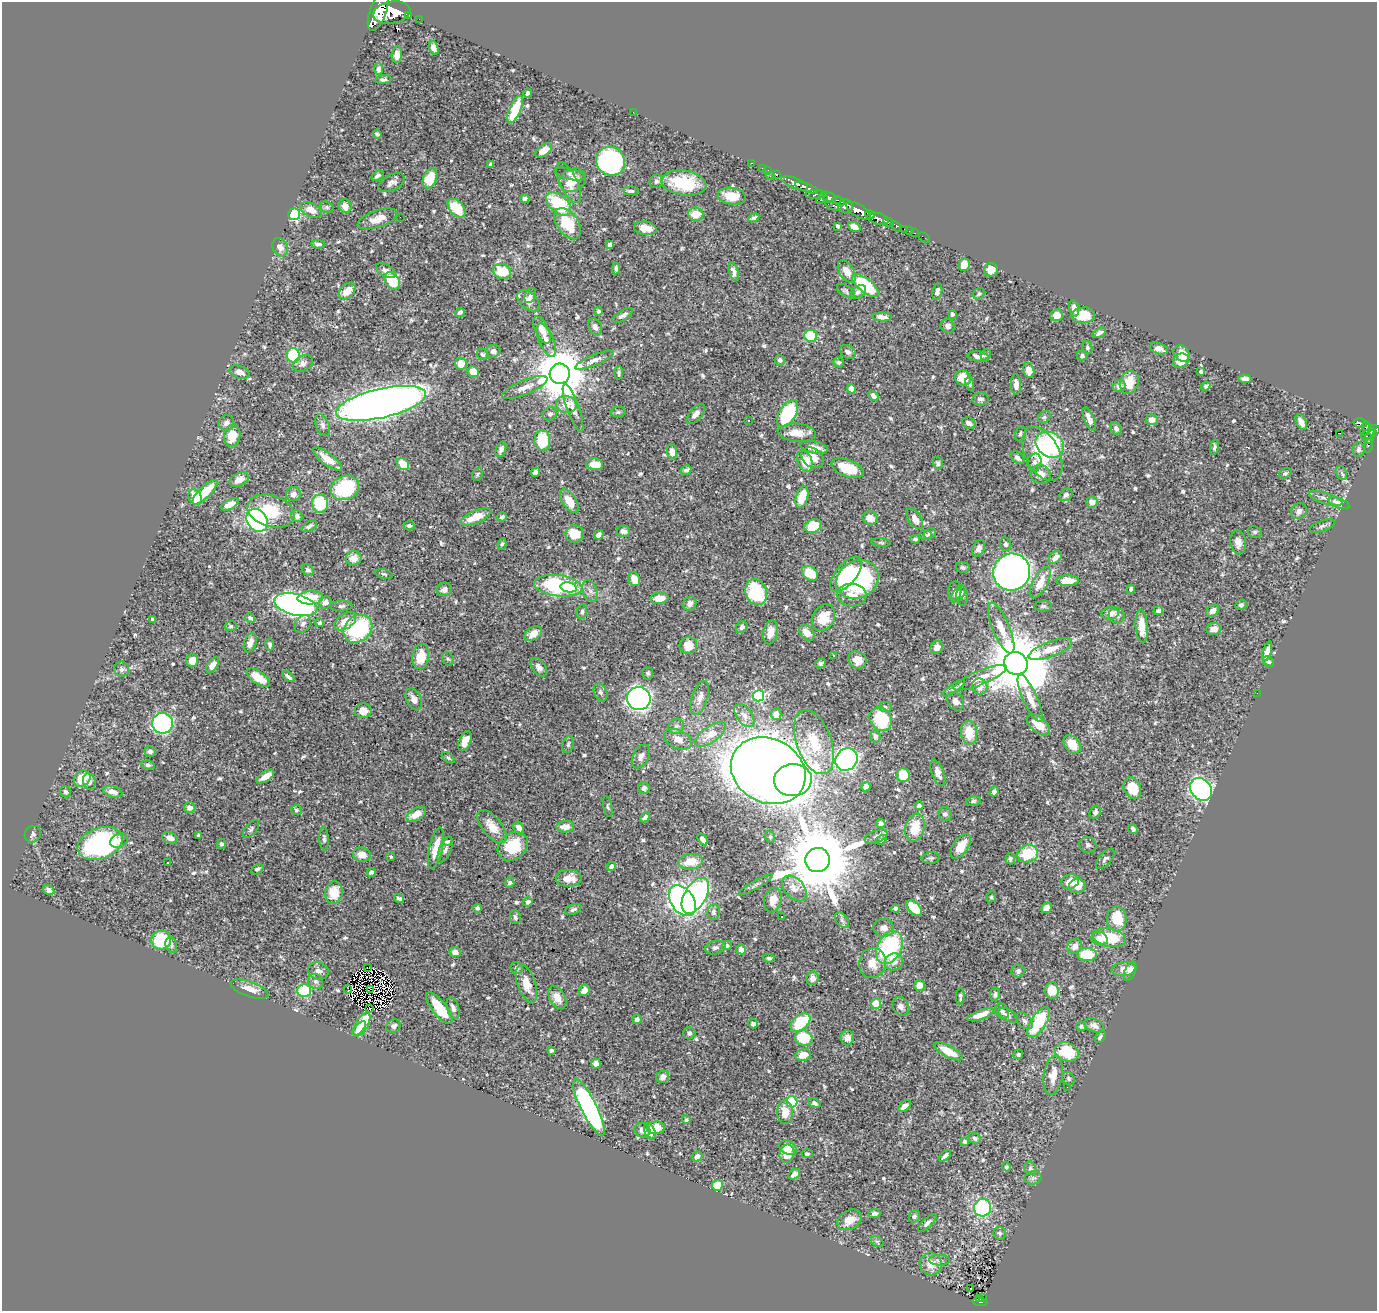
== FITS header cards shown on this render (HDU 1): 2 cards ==
NAXIS1  =                 1375
NAXIS2  =                 1309

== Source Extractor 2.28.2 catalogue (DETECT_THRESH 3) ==
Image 1375 x 1309 px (HDU 1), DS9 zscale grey, 1 PNG px = 1 image px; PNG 1379 x 1313 px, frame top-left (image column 1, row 1309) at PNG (2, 2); each listed source drawn as its Kron ellipse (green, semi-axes under 4 px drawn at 4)
Background 0.551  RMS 0.013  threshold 0.0381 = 3 sigma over >= 5 px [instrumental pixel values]
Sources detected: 664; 1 with non-positive FLUX_AUTO (blend fragments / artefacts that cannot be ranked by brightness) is neither listed nor drawn; of the other 663, the 500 brightest by FLUX_AUTO listed and drawn (163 fainter detections omitted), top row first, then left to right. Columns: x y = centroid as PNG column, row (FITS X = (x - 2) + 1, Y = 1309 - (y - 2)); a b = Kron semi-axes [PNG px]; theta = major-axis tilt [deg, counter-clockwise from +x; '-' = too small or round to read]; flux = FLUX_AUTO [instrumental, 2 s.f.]
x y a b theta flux
378 11 21 8 70 2200
392 12 19 11 10 2800
409 16 3 2 - 48
419 19 2 2 - 5.4
434 48 7 4 -71 4.4
397 55 8 5 83 6.4
378 69 6 4 -89 2.6
383 80 8 3 6 2
527 93 4 3 - 2.1
515 109 14 5 67 26
633 112 2 2 - 3.2
377 134 4 3 - 1.6
544 150 9 5 35 11
611 161 15 14 - 190
751 163 3 2 - 11
491 165 4 4 - 2.2
762 168 2 2 - 7.7
768 170 2 2 - 7.8
569 174 15 5 -14 2.6
777 175 2 2 - 7.6
378 176 6 4 30 2.3
770 176 2 2 - 29
430 178 10 6 68 22
573 180 14 11 25 10
656 181 7 6 - 2.8
391 183 14 8 27 4.5
569 183 22 9 -65 9.4
684 183 22 12 -8 46
795 183 14 5 -22 790
806 188 12 4 -21 570
631 191 8 4 -2 2.3
816 194 10 4 2 230
732 196 14 8 -9 15
822 198 7 3 50 180
830 198 7 5 -15 420
525 199 4 4 - 7.1
839 201 6 3 -24 180
559 204 15 9 -41 51
345 206 7 6 - 7.5
834 206 8 4 -20 120
845 206 7 7 - 580
327 207 7 5 -22 2
457 208 11 6 -49 28
311 210 11 6 -28 9
858 211 14 6 -31 1200
294 214 6 5 - 110
696 214 7 6 - 15
870 215 5 3 - 150
400 217 2 2 - 10
754 218 6 3 25 1.8
377 219 21 8 19 10
878 219 11 5 -15 570
888 222 6 3 -26 140
568 224 17 10 -55 29
838 226 4 3 - 1.6
896 226 6 3 -39 96
854 227 7 4 -25 7.2
645 228 11 6 -10 9.2
905 229 3 3 - 19
910 231 3 2 - 9.7
915 233 3 2 - 8.4
924 237 6 2 -34 7.5
318 244 7 4 -4 2.4
610 245 4 4 - 2.7
280 247 9 7 -63 5.2
964 264 6 5 - 9.4
616 269 6 3 85 2.3
991 270 7 7 - 8.5
386 271 11 6 -30 5.1
502 271 9 7 -17 22
847 271 12 7 -59 8.4
734 272 9 4 -76 4
392 281 9 7 -58 35
865 285 16 7 -38 55
347 291 10 6 45 13
846 291 10 5 -33 1.8
858 292 9 5 36 3
937 292 8 5 78 3.8
979 294 6 5 - 2
530 296 8 5 67 2.2
528 301 13 8 -42 7.9
1074 308 8 4 -78 4.9
598 311 4 4 - 1.8
460 312 5 4 - 2.3
952 314 4 4 - 2.6
623 315 11 5 32 3.7
1056 315 6 6 - 7.9
1083 315 12 8 4 14
882 317 9 4 -3 6.3
948 326 7 6 - 3
595 327 8 6 -67 4.3
542 330 14 6 -65 9.7
1099 333 7 4 30 3.2
811 336 6 6 - 38
546 340 18 7 -68 6.4
1087 348 6 5 - 1.8
1159 349 9 5 -17 6.2
494 351 7 6 - 4.5
848 352 8 6 -33 3.4
1181 353 9 7 -50 9.6
483 354 6 5 - 1.8
293 355 7 6 - 49
986 355 6 5 - 1.5
1082 356 5 5 - 2.3
978 357 11 5 -6 4.3
594 360 21 5 23 4.9
780 360 5 5 - 1.7
1181 361 8 7 - 11
839 362 5 5 - 1.9
303 364 11 7 29 4.5
461 364 6 6 - 11
1029 370 7 5 -74 6.7
239 372 10 6 -21 6.3
473 372 6 5 - 12
1201 372 4 3 - 2.2
619 373 6 4 82 1.9
560 374 10 10 - 4900
963 378 8 7 - 13
1245 379 6 4 -2 2.6
1129 382 11 9 70 15
970 383 7 4 -82 2
1016 384 10 5 -87 5.7
1119 386 6 6 - 3.4
1206 386 5 4 - 1.9
525 387 24 7 23 7.5
851 389 5 4 - 6.9
873 396 6 4 -47 3
981 399 8 6 7 3.2
381 403 46 14 13 960
566 404 10 8 -8 9
573 408 25 6 -71 7.6
618 412 8 5 9 1.6
550 414 7 6 - 2.7
696 414 12 6 49 4
788 414 15 8 59 72
1044 417 7 5 44 1.8
1089 419 12 5 -67 6
748 420 3 3 - 2
1152 420 6 5 - 6.4
1301 422 8 5 -62 6.1
226 423 8 7 - 3.3
969 423 7 5 -29 4.1
1360 423 6 4 -16 130
323 425 11 6 -68 3.4
1366 426 4 3 - 86
1116 429 6 5 - 2.5
1366 430 6 3 52 69
1374 430 6 5 - 220
797 433 19 9 -5 12
1339 433 3 2 - 140
1020 434 8 5 75 2.1
1368 434 8 4 33 240
232 436 11 8 82 16
1370 437 8 4 63 140
542 440 10 8 -88 29
1050 445 15 12 -34 85
1368 446 7 4 77 26
814 447 14 6 -10 7.6
1214 447 7 4 83 1.8
501 449 8 4 68 3.5
1358 450 7 6 - 2.9
672 452 7 5 -83 7.8
1042 454 29 17 -63 48
813 458 12 9 -36 9.8
1018 458 8 5 -40 3.4
327 459 17 6 -37 12
805 461 11 7 -67 15
1034 462 9 7 77 3.1
938 463 6 5 - 1.9
403 464 6 5 - 15
595 464 8 5 -5 9.9
847 468 17 8 -21 27
686 470 6 5 - 3
535 472 5 4 - 3.1
1285 473 6 5 - 1.8
1341 473 7 5 -63 3.3
477 474 7 5 65 1.5
1041 474 10 9 - 7.4
239 480 10 6 26 7.3
345 488 14 12 22 75
205 492 16 6 45 20
293 494 7 7 - 4.7
1066 495 7 5 39 2.9
195 497 8 6 -58 16
802 497 11 6 75 23
1326 498 17 5 -17 5.7
569 501 13 7 -57 14
1092 502 5 5 - 6.3
320 503 9 8 - 39
1339 503 11 5 -21 11
230 504 10 5 29 7.3
271 511 24 15 -17 34
1299 511 8 7 - 4.5
297 516 6 5 - 3
476 517 16 6 23 14
502 517 5 4 - 1.9
870 518 8 6 -16 7.2
915 519 11 6 -57 7.1
257 520 12 10 -54 160
309 526 8 5 29 2.8
409 526 5 4 - 2
813 526 8 6 22 32
1322 526 13 5 21 2.5
623 531 7 5 -1 4.3
1255 532 7 5 -13 1.6
574 534 9 8 - 15
930 534 6 5 - 2.3
599 535 5 4 - 3.5
925 535 6 5 - 2.3
915 539 5 3 - 1.5
1238 542 12 7 -82 5.8
881 543 10 4 -5 1.5
502 544 6 4 79 1.5
1006 544 7 5 -75 2.1
979 548 9 6 65 5.3
1055 557 7 5 45 5.5
353 558 8 7 - 9
963 567 6 5 - 1.8
308 570 7 5 -38 2.2
1012 572 19 18 - 530
810 573 9 6 -38 20
384 574 8 4 -15 1.5
846 574 21 10 50 41
634 579 7 5 -69 10
858 579 22 18 27 110
1067 581 11 5 1 12
1040 583 17 7 62 12
558 586 24 10 -7 97
569 587 8 5 -10 9
444 589 7 6 - 3.9
1131 589 4 3 - 1.7
590 591 11 7 -67 4.4
955 591 9 6 86 3.4
756 592 13 10 -70 52
958 594 10 5 51 2.8
852 595 14 11 -3 9.1
962 596 9 6 -89 3.1
310 598 13 6 2 19
659 598 9 5 4 12
325 602 6 5 - 4
690 604 7 6 - 3.9
296 605 22 10 -15 410
1241 605 6 5 - 1.7
341 606 11 5 1 2.4
1043 606 9 5 1 1.7
1158 611 5 3 - 2.3
1212 611 7 5 39 4.5
582 612 7 5 77 2.2
1110 613 8 6 8 7.4
1117 615 8 7 - 4
250 618 5 4 - 2.2
823 618 14 10 59 19
152 620 4 3 - 1.6
345 621 12 7 34 10
319 623 4 4 - 1.5
303 624 9 7 50 3.1
231 626 6 5 - 1.6
1142 626 16 6 -85 14
742 627 6 5 - 3
1001 628 27 8 -67 12
358 629 15 12 41 77
1214 629 7 6 - 6.9
770 632 12 7 79 8.3
807 633 9 6 -46 9.9
533 634 9 6 34 8.8
250 643 10 6 69 5.7
270 644 6 4 -83 2.1
688 645 9 8 - 14
937 647 7 5 53 5.6
1050 649 23 7 20 12
1267 651 10 4 73 5.9
834 656 3 3 - 2.1
421 657 12 8 79 19
448 659 7 5 -61 2
858 660 9 8 - 11
192 661 6 6 - 7.5
1268 662 6 5 - 1.8
1016 663 12 11 - 8100
821 664 5 4 - 2.1
213 665 9 5 56 4.7
539 667 10 6 -52 4.6
122 669 7 7 - 2.9
648 673 6 5 - 2.1
288 677 7 3 -39 2.8
258 678 13 6 -35 15
980 678 28 7 22 13
980 686 8 7 - 6.9
954 688 13 4 35 2.6
600 692 9 6 -65 2.7
1257 693 2 2 - 12
759 696 5 5 - 100
700 698 17 7 72 7.7
1030 698 26 7 -66 11
414 699 11 7 -63 6
639 699 12 11 - 370
955 701 10 7 -51 4.8
885 707 6 5 - 1.7
363 711 8 7 - 9
776 714 5 5 - 6
744 716 13 7 -53 5.5
881 719 12 10 -48 57
162 723 10 10 - 230
1039 725 14 7 -40 12
676 726 8 7 - 3.3
969 733 12 8 -84 18
711 734 18 8 36 13
875 737 6 5 - 2.7
678 739 15 9 -25 8.6
465 741 10 5 64 13
814 742 33 17 -70 33
568 744 9 5 73 1.8
1072 744 10 7 -55 13
150 751 6 5 - 3
641 756 13 8 61 4.9
448 758 7 4 -38 1.7
846 760 12 10 44 270
148 765 7 4 -7 1.7
768 771 39 32 -27 2000
938 773 14 6 -69 5.1
903 775 7 6 - 24
265 776 10 4 34 6.8
82 779 9 7 43 19
793 780 19 16 4 390
89 782 8 6 -72 3.2
866 787 5 4 - 6.2
644 788 5 5 - 2.5
1132 788 11 8 -63 23
1201 789 12 10 -50 270
66 792 6 5 - 2.1
113 792 10 5 -12 5.5
994 792 5 4 - 2.4
973 801 7 5 12 1.7
919 806 4 4 - 7.3
608 807 10 4 -78 1.5
190 808 5 5 - 5
296 810 5 5 - 1.6
1095 812 7 5 67 2.4
416 814 11 6 29 12
945 814 7 6 - 2.9
645 817 5 4 - 3.4
881 824 5 4 - 3.1
492 827 20 9 -50 14
565 827 9 5 3 8.9
519 828 6 5 - 5.1
915 828 14 9 77 20
251 829 11 5 50 2.2
1133 829 5 4 - 2.1
33 834 9 8 - 2.4
199 835 4 3 - 1.9
876 836 12 6 21 3
770 837 6 4 -70 1.5
170 838 8 5 -19 5.3
324 838 12 4 -87 2.3
702 839 6 4 -58 4.3
881 840 6 4 31 1.5
119 841 9 7 25 5.4
447 842 5 4 - 1.5
100 843 23 15 20 130
221 844 5 4 - 2
1088 845 9 7 -26 2.5
513 846 16 13 39 31
961 846 14 7 55 16
436 848 21 6 77 14
445 850 14 6 67 3.6
1028 854 10 8 17 33
362 855 9 7 -17 9.4
391 857 5 4 - 1.7
931 858 9 5 5 2.1
1010 859 5 4 - 1.9
1105 859 12 6 48 2.5
818 860 12 12 - 12000
690 862 12 7 7 16
167 863 3 3 - 2.5
611 866 4 4 - 5.8
257 869 7 4 31 2
371 872 4 4 - 2.6
569 878 13 8 2 13
1070 882 9 7 20 12
509 883 5 4 - 2
756 885 19 4 30 2.4
1077 886 8 7 - 9.4
794 888 15 9 -47 9.2
49 890 6 4 -32 3.4
334 893 11 9 82 19
695 896 20 11 59 190
991 897 5 4 - 1.6
399 899 5 4 - 2
773 900 12 8 76 8.6
682 901 17 11 -55 380
528 902 5 4 - 2.6
477 908 4 4 - 1.9
914 908 9 5 -45 22
1046 908 6 5 - 5.7
573 909 9 5 22 2.3
896 909 4 3 - 2.4
714 912 8 6 84 2.5
782 916 3 2 - 2.2
515 917 7 5 -80 2.5
1117 919 12 10 -90 23
842 920 9 5 -54 2.6
884 928 10 9 - 5.6
1109 938 17 9 -11 32
1100 939 8 6 -25 7.8
161 940 10 9 - 39
171 945 8 5 -74 2.1
727 946 5 4 - 2.2
1075 946 8 6 52 6.2
715 947 10 6 13 3.1
889 948 17 12 62 95
741 950 5 4 - 7.7
455 952 6 5 - 4.8
1087 954 10 6 -1 34
769 958 6 4 -7 1.6
894 962 9 8 - 6.7
872 963 15 13 78 14
367 968 3 2 - 1.5
517 968 6 5 - 2.4
1124 969 12 7 6 7.1
318 971 10 8 -15 4.4
1018 971 6 6 - 2.8
1130 971 10 5 69 4.1
812 978 7 6 - 4.5
316 982 8 7 - 2.6
526 984 20 9 -71 15
919 985 5 5 - 10
250 989 20 7 -19 8.7
348 989 4 2 - 1.5
370 989 4 2 - 1.5
584 990 6 5 - 6.6
1052 990 8 7 - 18
304 991 7 6 - 62
995 994 7 5 81 1.9
960 996 8 4 89 1.9
557 997 12 7 -62 8.7
876 1003 5 5 - 14
901 1006 10 8 -56 4.1
439 1008 19 7 -51 29
453 1008 11 6 -71 4.5
369 1009 4 3 - 2.3
1002 1011 8 6 -53 2.8
981 1015 14 4 20 12
1008 1015 11 5 -31 3
637 1019 5 5 - 2.6
1024 1021 10 6 -46 3.1
800 1022 11 7 42 34
1038 1022 17 7 58 53
362 1024 13 6 61 30
753 1024 5 4 - 2.4
1094 1025 10 6 -25 4
394 1026 7 6 - 2.8
1081 1026 5 4 - 1.5
359 1028 8 4 50 13
689 1033 6 6 - 2.5
1100 1037 7 4 53 1.9
804 1038 9 7 -32 27
847 1038 7 6 - 4.6
551 1050 4 3 - 1.6
948 1051 16 5 -28 17
1067 1052 12 9 -21 35
1018 1054 5 4 - 1.7
803 1055 8 5 14 12
596 1064 5 4 - 3.9
1053 1075 20 9 82 12
663 1077 6 5 - 4.7
1069 1079 7 5 -55 1.5
1067 1087 2 2 - 1.9
792 1102 5 5 - 72
814 1103 7 4 -27 2.1
905 1106 7 4 41 5.5
589 1108 31 8 -63 220
785 1112 12 8 88 12
686 1120 4 4 - 1.9
656 1128 9 6 6 13
642 1130 8 7 - 3.5
650 1131 9 5 -68 7.3
975 1138 6 5 - 2.5
965 1142 4 3 - 3.4
788 1148 9 6 -31 15
787 1154 9 7 78 18
807 1154 5 4 - 1.6
697 1156 6 5 - 3.6
945 1156 7 3 44 2.9
1006 1167 4 4 - 1.8
1030 1168 7 5 -58 2
794 1174 6 4 35 4.3
1033 1178 9 6 12 2.4
717 1185 5 5 - 21
982 1208 9 8 - 82
874 1213 6 4 6 2.6
914 1216 6 5 - 1.9
850 1220 13 9 29 11
927 1223 12 4 44 2.7
1000 1233 6 6 - 1.8
877 1242 7 5 -32 1.5
940 1260 10 5 0 2.5
931 1264 11 11 - 12
971 1289 3 2 - 2
983 1297 2 2 - 4.3
980 1298 3 2 - 4.6
980 1302 7 3 -12 50
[163 fainter detections neither listed nor drawn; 1 non-positive-flux detection neither listed nor drawn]